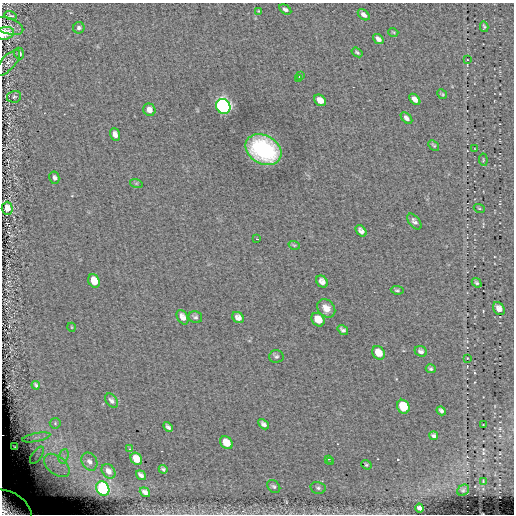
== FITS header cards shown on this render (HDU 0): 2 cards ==
NAXIS1  =                  512
NAXIS2  =                  512

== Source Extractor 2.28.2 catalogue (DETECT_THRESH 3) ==
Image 512 x 512 px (HDU 0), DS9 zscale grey, 1 PNG px = 1 image px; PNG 516 x 516 px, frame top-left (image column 1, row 512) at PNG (2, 3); each listed source drawn as its Kron ellipse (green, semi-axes under 4 px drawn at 4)
Background 0.0886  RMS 4.8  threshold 14.4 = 3 sigma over >= 5 px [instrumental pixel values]
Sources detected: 85; all 85 listed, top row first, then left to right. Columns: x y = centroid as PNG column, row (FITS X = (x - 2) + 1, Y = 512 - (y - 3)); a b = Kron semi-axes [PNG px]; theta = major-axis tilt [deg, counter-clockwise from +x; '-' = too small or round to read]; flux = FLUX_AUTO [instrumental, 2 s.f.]
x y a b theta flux
285 9 7 4 -31 830
259 11 4 3 - 350
364 15 7 4 -40 1500
10 16 6 4 -16 680
8 26 16 8 -18 1600
484 27 5 3 - 490
79 28 6 5 - 920
393 32 5 3 - 280
5 33 9 6 10 6700
378 39 6 4 -39 1400
357 52 6 3 -36 470
19 54 6 5 - 1100
467 60 2 2 - 190
8 63 16 7 48 1500
300 76 3 3 - 1500
299 79 3 3 - 1200
442 94 5 4 - 380
14 97 7 5 14 680
415 99 6 4 -46 1700
320 100 7 5 -41 2700
223 106 8 7 - 120000
149 110 6 6 - 1700
406 118 7 4 -45 1100
115 134 6 5 - 1600
434 145 6 4 -44 410
475 149 3 2 - 160
263 150 19 14 -29 34000
483 160 6 3 -83 310
54 178 6 5 - 910
136 183 6 4 -18 470
7 208 6 5 - 3700
479 208 5 3 - 330
414 222 9 5 -50 1100
361 231 6 4 -52 1200
257 239 3 2 - 310
294 245 6 3 -17 350
94 281 7 5 -63 5700
322 281 6 5 - 1500
477 283 5 4 - 570
397 290 6 4 -8 480
326 308 10 8 -46 2600
499 309 7 5 -55 2000
182 317 8 5 -61 1800
195 317 7 6 - 730
238 317 6 5 - 1400
318 320 7 6 - 4300
71 327 4 3 - 240
343 330 6 4 -35 730
421 351 6 5 - 900
379 353 7 6 - 4200
276 356 7 6 - 700
467 358 3 2 - 200
431 369 5 4 - 560
36 385 4 3 - 480
111 401 8 5 -51 1000
403 407 7 6 - 13000
441 411 5 3 - 760
55 423 5 5 - 510
263 424 6 4 -46 1000
483 425 2 2 - 170
168 427 5 3 - 880
434 436 4 4 - 790
36 437 14 3 12 1100
226 443 7 5 -44 5400
15 447 4 2 - 320
129 449 3 3 - 380
37 455 10 5 55 1400
64 456 7 4 72 1100
136 459 6 5 - 5200
328 459 3 2 - 390
89 462 9 7 -58 1600
330 462 3 2 - 260
57 465 15 9 -39 4800
366 465 5 4 - 450
163 469 4 3 - 570
108 471 8 6 -51 1900
141 475 5 4 - 970
483 481 3 2 - 200
274 487 7 5 -42 710
318 488 7 6 - 780
103 489 7 6 - 35000
463 490 6 5 - 580
145 492 5 4 - 1200
10 508 24 15 -32 14000
419 508 4 4 - 1200
At the frame edge (FLAGS 8, measured only in part): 2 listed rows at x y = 5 33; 10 508